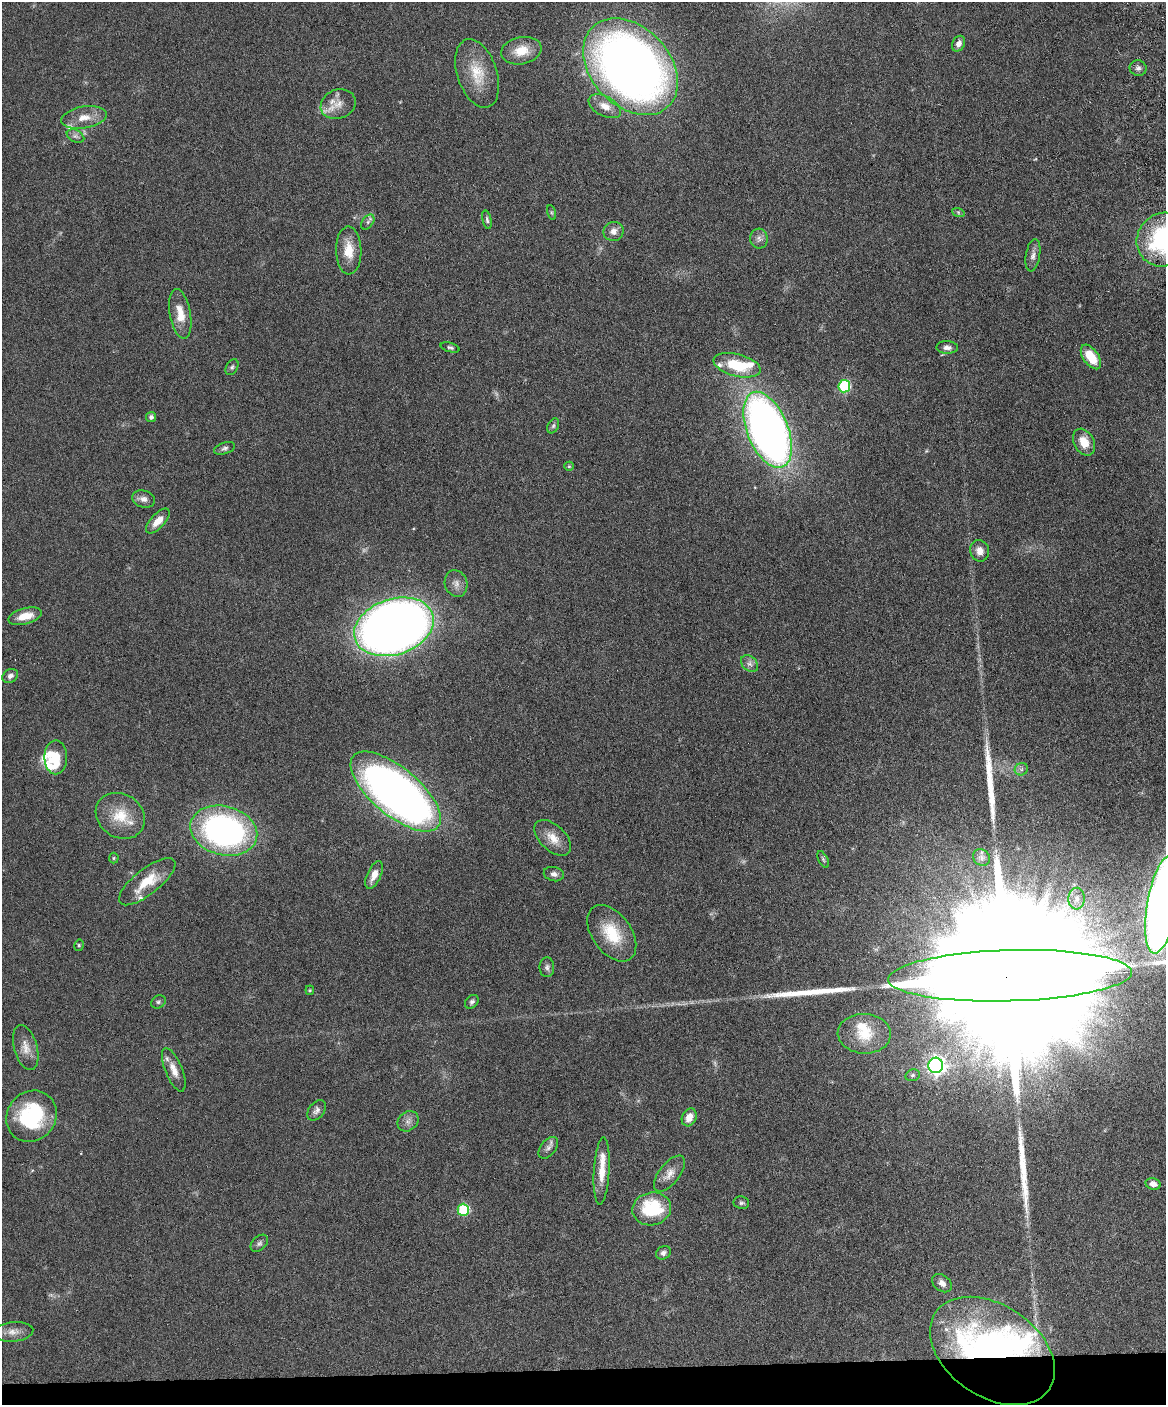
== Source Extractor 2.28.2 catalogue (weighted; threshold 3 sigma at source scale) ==
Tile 10 of 4 x 3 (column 2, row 3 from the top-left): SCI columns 1222-2385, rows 245-1647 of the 4773 x 4594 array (HDU 1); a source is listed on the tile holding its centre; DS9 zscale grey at full resolution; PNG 1168 x 1407 px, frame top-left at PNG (2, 2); each listed source drawn as its Kron ellipse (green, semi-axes under 4 px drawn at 4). Shown black and unused: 3% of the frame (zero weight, under 4 of 8 exposures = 3% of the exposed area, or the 3 px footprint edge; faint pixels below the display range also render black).
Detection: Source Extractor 2.28.2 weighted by HDU 2 'WHT'; one run over the whole footprint, this tile lists its part. Background 0.0807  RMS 0.0046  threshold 0.0188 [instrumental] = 3 sigma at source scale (4.09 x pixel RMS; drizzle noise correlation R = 1.36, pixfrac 0.8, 0.05/0.05 arcsec/px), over >= 5 px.
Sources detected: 96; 1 too faint to see at this stretch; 2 inside a brighter object's white glare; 3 long thin detections or spike segments (spike, bleed or trail) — neither listed nor drawn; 9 inside a brighter listed object's ellipse — not listed separately; the other 81 listed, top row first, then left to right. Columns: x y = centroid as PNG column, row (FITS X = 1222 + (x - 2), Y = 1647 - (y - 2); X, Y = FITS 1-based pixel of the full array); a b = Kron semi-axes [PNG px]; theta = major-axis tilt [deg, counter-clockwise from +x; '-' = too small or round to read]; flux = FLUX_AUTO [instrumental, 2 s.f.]
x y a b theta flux
958 44 8 6 62 2.5
521 51 20 13 11 8.2
630 67 55 39 -47 370
1138 68 8 8 - 1.6
477 73 35 20 -71 13
338 104 18 14 21 5.8
605 106 17 10 -27 4.9
84 117 23 11 9 6.1
75 136 9 6 -26 1.4
551 212 8 3 -71 0.57
958 212 6 4 -19 0.61
487 220 9 4 -77 0.9
368 222 8 5 55 1.1
613 231 10 9 - 2.9
759 239 10 9 - 2
1164 240 28 26 38 59
349 250 24 12 -88 8.6
1033 255 16 7 80 2.2
180 314 25 10 -80 7.3
450 347 10 4 -17 0.94
947 347 11 6 -2 1.8
1091 357 14 7 -55 9.9
737 365 24 11 -14 17
232 367 8 5 60 0.94
844 386 6 6 - 37
151 417 5 5 - 1.2
553 426 8 5 60 0.91
768 430 40 20 -68 320
1084 442 14 10 -62 6.9
225 448 11 6 18 1.3
569 466 5 4 - 0.51
143 499 11 8 -16 2.3
158 521 15 7 47 4.7
980 551 11 9 -69 3.2
456 583 13 11 -69 3
25 616 17 7 15 5.9
394 627 41 28 18 500
750 664 10 7 -43 1.7
10 676 8 6 32 1.7
56 757 17 11 90 8.8
1021 769 7 6 - 1.1
396 792 55 24 -40 300
120 816 26 21 -34 12
224 831 34 24 -15 130
553 838 22 12 -43 6.2
981 857 9 7 -49 1.6
114 858 5 5 - 0.56
823 859 9 4 -63 0.85
554 874 10 7 -12 1.8
374 875 15 7 65 3.6
147 882 34 12 38 11
1077 899 11 8 87 2.9
1162 904 50 15 80 480
612 933 32 19 -54 16
79 945 6 4 78 0.64
547 967 10 7 90 1.4
1010 976 122 25 2 99000
310 990 4 4 - 0.43
158 1002 7 6 - 0.94
472 1002 8 6 44 1.1
864 1034 26 20 -2 12
26 1047 23 11 -74 4.9
936 1065 8 7 - 170
174 1070 23 8 -68 4.7
913 1075 7 5 15 0.97
317 1110 12 7 52 1.8
31 1116 27 24 49 36
689 1117 9 7 63 4.7
408 1121 11 9 41 2.3
548 1148 12 7 52 1.9
602 1171 34 8 87 8
669 1174 21 10 52 4.4
1153 1184 7 6 - 2.4
741 1203 8 6 -10 0.9
652 1209 19 16 13 25
463 1210 6 6 - 28
259 1243 10 6 44 1.2
663 1253 8 6 33 1.4
942 1283 11 8 -38 2.3
13 1332 20 9 5 3.9
992 1351 69 46 -34 160
Overlapping masked pixels (flux is a lower limit): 2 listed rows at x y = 1010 976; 992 1351
Isophote crosses this tile's border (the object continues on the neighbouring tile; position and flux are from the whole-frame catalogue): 3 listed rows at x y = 630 67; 1164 240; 1162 904